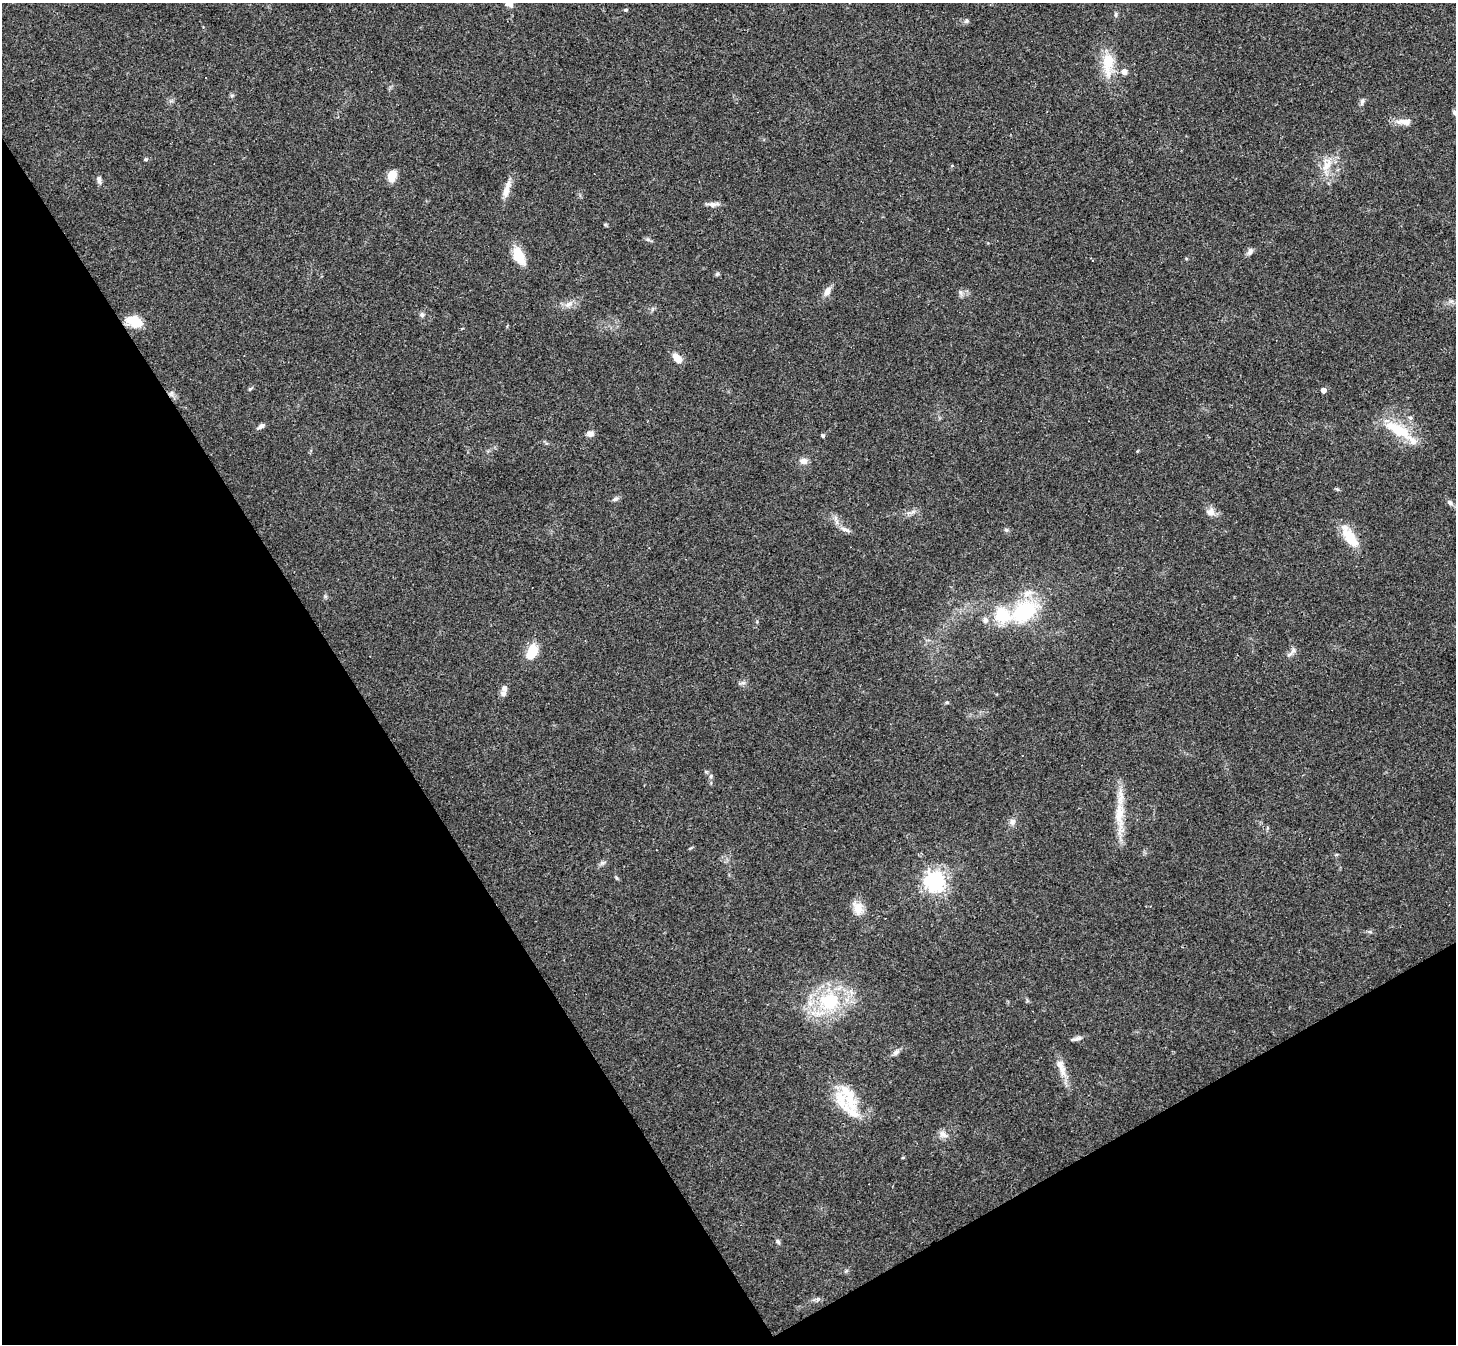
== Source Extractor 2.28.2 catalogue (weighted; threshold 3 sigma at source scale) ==
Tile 14 of 4 x 4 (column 2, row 4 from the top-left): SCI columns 1455-2908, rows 153-1494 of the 5817 x 5809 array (HDU 1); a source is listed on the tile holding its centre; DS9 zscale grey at full resolution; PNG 1458 x 1346 px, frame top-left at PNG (2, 3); no overlay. Shown black and unused: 31% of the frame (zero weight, under 3 of 4 exposures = <1% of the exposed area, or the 3 px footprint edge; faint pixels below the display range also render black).
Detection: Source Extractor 2.28.2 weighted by HDU 2 'WHT'; one run over the whole footprint, this tile lists its part. Background 0.0539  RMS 0.0051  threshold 0.0229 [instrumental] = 3 sigma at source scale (4.5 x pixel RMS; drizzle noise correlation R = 1.50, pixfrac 1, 0.05/0.05 arcsec/px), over >= 5 px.
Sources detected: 72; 1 cosmic-ray / hot-pixel residue — not listed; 7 inside a brighter listed object's ellipse — not listed separately; the other 64 listed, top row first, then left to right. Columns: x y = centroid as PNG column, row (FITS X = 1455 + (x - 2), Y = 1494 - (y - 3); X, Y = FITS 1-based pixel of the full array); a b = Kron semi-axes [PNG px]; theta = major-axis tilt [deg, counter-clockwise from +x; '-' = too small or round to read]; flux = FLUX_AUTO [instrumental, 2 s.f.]
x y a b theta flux
509 3 10 8 -74 3.5
626 10 5 4 - 0.71
1116 14 7 4 -84 0.86
966 21 6 5 - 0.97
1108 63 32 12 89 14
1124 72 8 7 - 2.2
232 95 6 4 1 0.76
1362 101 8 6 73 1.3
1454 113 8 5 -52 1
1404 122 23 8 -2 4.2
146 159 5 4 - 0.66
1327 164 20 13 68 8.3
392 175 12 8 72 6.9
99 180 10 5 -80 1.7
506 191 18 9 73 4.6
714 204 16 6 6 2.3
605 225 6 4 0 0.62
1250 252 10 6 65 1.9
519 256 21 11 -64 11
1092 259 6 2 -57 0.48
717 274 6 4 44 0.85
827 291 14 8 63 3
960 292 7 4 -71 1.1
568 304 11 6 44 2.4
422 315 7 6 - 1.2
135 322 17 11 -23 11
677 358 12 7 -47 4.9
250 389 6 4 42 0.66
1323 390 5 4 - 2.9
171 393 7 4 -90 1.2
1410 418 6 5 - 0.98
261 426 10 5 34 1.7
1398 430 44 14 -29 18
590 434 9 7 17 2.4
823 436 5 5 - 0.73
803 461 11 8 -10 2.8
1337 489 5 5 - 0.63
615 499 8 5 27 1.2
1450 503 9 6 -46 1.6
1210 512 12 10 4 3.2
836 518 7 4 89 1.4
845 529 13 5 -20 2.3
1006 530 6 5 - 0.92
1350 537 29 11 -58 13
1024 611 26 18 36 40
1001 615 23 20 -33 18
1293 650 9 6 62 1.9
532 652 17 10 67 11
743 683 7 4 18 1.1
504 688 8 7 - 2.2
947 702 6 3 -1 0.64
711 776 6 4 71 0.74
1119 817 51 11 -86 14
1012 822 8 8 - 2
603 863 7 4 2 1.1
935 882 7 7 - 300
858 908 17 12 -66 5.6
829 1001 25 21 13 32
1076 1039 15 5 16 1.8
896 1052 10 6 44 1.8
1060 1064 16 10 -67 4.6
848 1094 36 14 -53 15
943 1134 12 8 -30 2.9
778 1241 7 5 -40 1
Isophote crosses this tile's border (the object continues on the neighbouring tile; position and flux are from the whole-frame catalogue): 2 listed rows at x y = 509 3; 1454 113